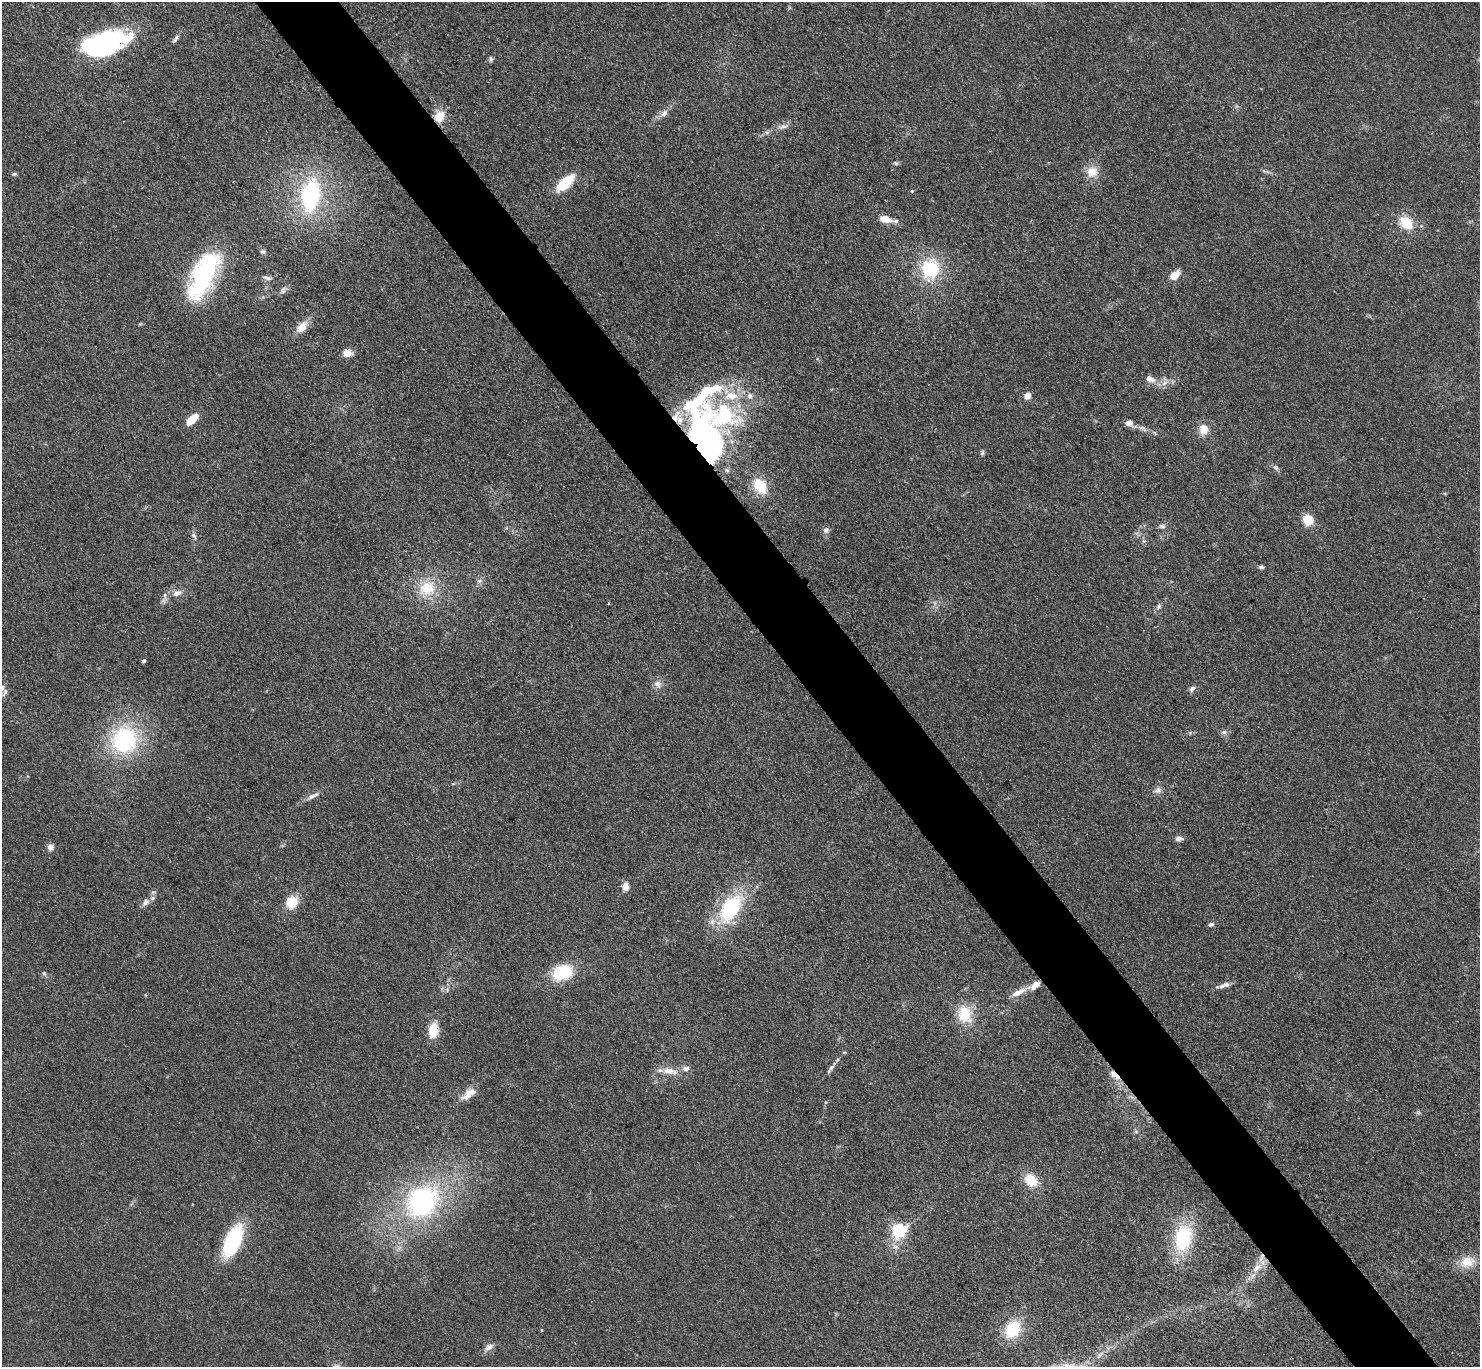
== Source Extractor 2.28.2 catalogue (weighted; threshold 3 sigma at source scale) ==
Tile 6 of 4 x 4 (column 2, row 2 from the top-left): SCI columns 1497-2974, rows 3048-4412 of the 5952 x 5948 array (HDU 1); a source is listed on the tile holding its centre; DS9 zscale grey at full resolution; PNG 1482 x 1369 px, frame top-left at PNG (2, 2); no overlay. Shown black and unused: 6% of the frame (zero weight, under 3 of 4 exposures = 2% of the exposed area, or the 3 px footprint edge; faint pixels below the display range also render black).
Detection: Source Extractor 2.28.2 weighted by HDU 2 'WHT'; one run over the whole footprint, this tile lists its part. Background 0.0483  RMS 0.0052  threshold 0.0232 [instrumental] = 3 sigma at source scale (4.5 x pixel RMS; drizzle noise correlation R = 1.50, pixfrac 1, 0.05/0.05 arcsec/px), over >= 5 px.
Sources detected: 89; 3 inside a brighter object's white glare — not listed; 10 inside a brighter listed object's ellipse — not listed separately; the other 76 listed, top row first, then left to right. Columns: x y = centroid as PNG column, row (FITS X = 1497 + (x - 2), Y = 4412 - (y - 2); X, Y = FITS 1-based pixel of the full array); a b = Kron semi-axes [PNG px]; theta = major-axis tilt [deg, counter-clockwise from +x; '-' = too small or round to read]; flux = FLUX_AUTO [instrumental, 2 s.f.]
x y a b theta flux
175 40 7 6 - 1.2
104 44 48 22 18 88
491 59 7 5 -76 1
664 113 12 7 43 3
440 116 15 12 61 7.8
782 127 17 6 10 3
767 132 7 4 18 1.1
896 163 6 5 - 0.86
1092 172 16 15 - 7.1
14 174 6 4 14 0.76
565 183 19 8 42 20
912 191 5 4 - 0.5
310 195 35 21 81 57
885 219 15 8 -16 7
1406 223 18 13 -45 12
263 252 7 5 -13 1
930 269 24 21 76 28
204 275 50 19 64 79
1175 275 15 9 43 4.9
267 278 12 5 -14 1.8
283 290 11 7 59 1.7
302 327 12 8 50 7.3
347 353 10 8 -10 4.4
1150 379 14 8 -28 3.8
1165 382 9 6 72 2.2
1027 396 5 4 - 9.1
723 415 98 46 75 100
192 420 15 7 43 8.4
1129 423 10 7 -23 3.6
1204 429 11 10 - 6.4
982 453 7 5 75 0.91
1276 467 9 6 -47 1.4
760 486 15 10 -55 17
1308 520 11 10 - 9.5
1162 526 10 5 -15 1.4
826 530 9 8 - 1.8
194 536 12 5 -62 1.5
1261 567 6 5 - 1.3
479 581 6 5 - 1.3
427 588 24 21 27 17
177 593 12 8 18 3.5
1159 606 8 6 60 1.7
144 661 4 4 - 1.1
657 684 11 9 -31 2.9
1192 689 9 6 42 1.8
1224 732 7 6 - 1.5
124 740 27 26 - 58
1158 790 10 7 35 2.3
312 796 12 7 31 2.6
1179 838 10 7 5 2
50 847 6 6 - 4.1
626 887 10 7 -83 3.7
145 902 12 7 47 3.1
292 902 11 10 - 13
731 908 28 16 55 46
1211 924 8 5 21 1.4
562 972 21 15 23 23
44 973 6 5 - 0.89
1226 984 9 7 -1 1.8
1018 992 21 7 26 5.2
965 1014 21 17 -76 15
433 1030 15 9 80 12
831 1067 12 5 47 1.8
670 1071 25 9 -9 6.8
1113 1074 11 8 -62 3.8
470 1093 19 9 37 6.5
1031 1180 16 12 -46 11
422 1201 33 28 45 94
899 1231 6 6 - 120
1183 1238 32 20 80 36
233 1241 30 13 66 44
1467 1262 20 14 19 9.7
1257 1268 17 9 38 6.7
1012 1329 17 13 57 22
541 1330 4 3 - 0.35
489 1347 13 7 32 2.8
Overlapping masked pixels (flux is a lower limit): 4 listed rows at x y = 104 44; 440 116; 760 486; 1113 1074